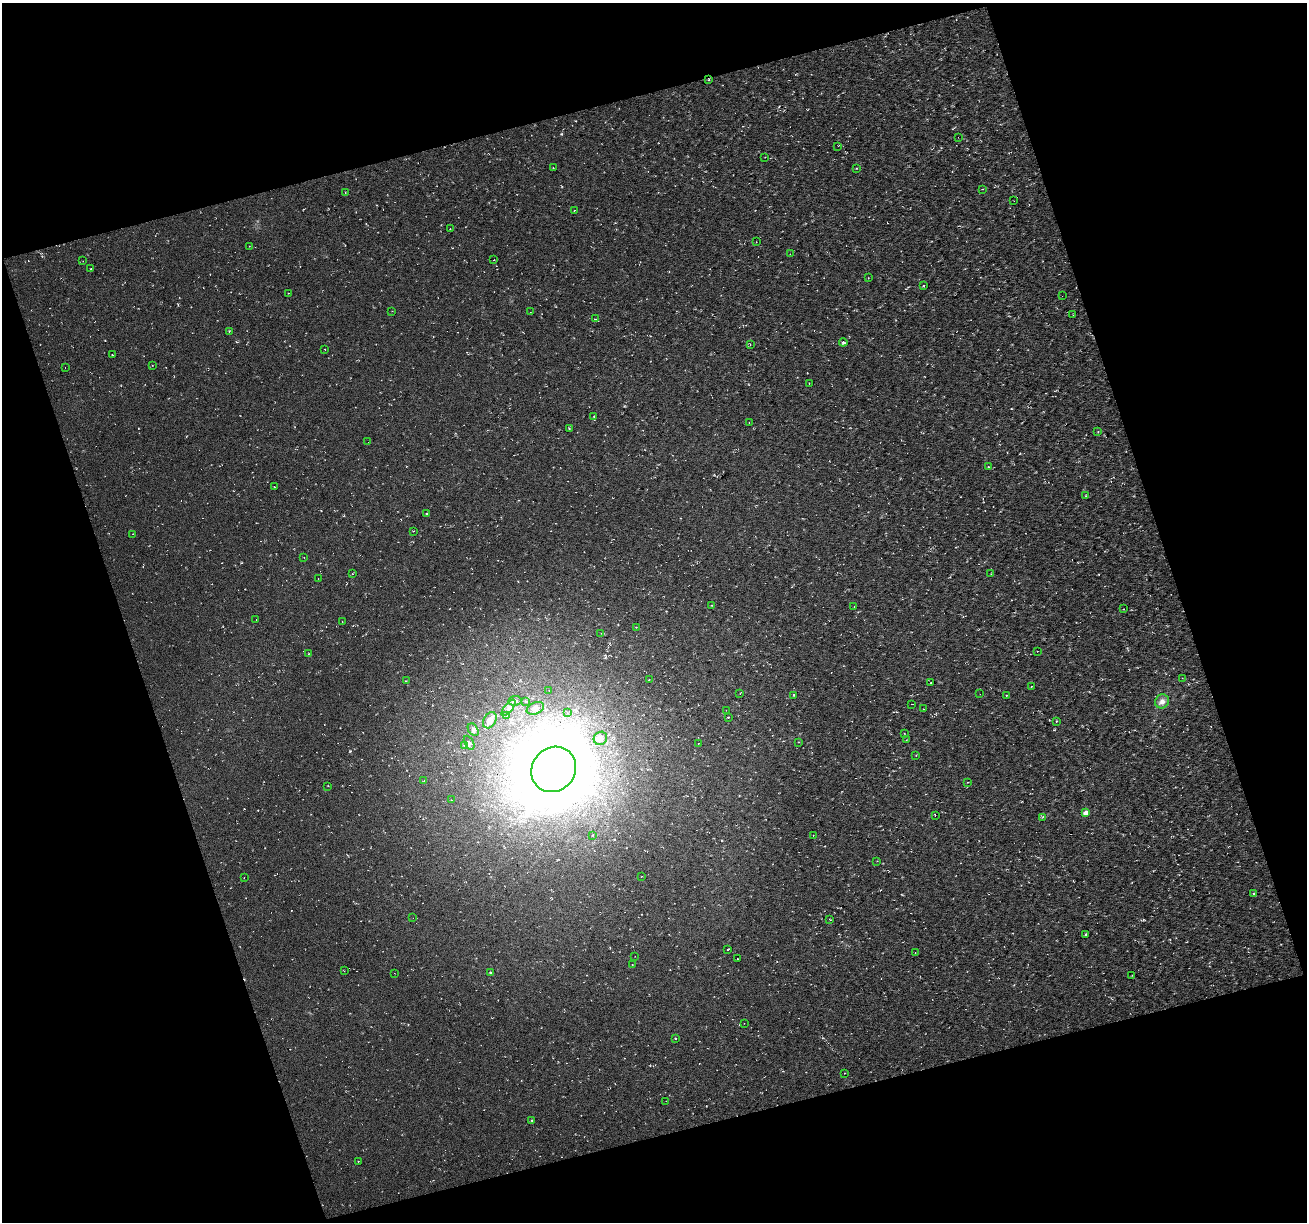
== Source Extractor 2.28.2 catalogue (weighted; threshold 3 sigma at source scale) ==
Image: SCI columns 1-2609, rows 50-2489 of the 2609 x 2523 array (HDU 1 of 3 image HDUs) = the unmasked area's bounding box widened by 8 px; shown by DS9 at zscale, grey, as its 2 x 2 block average (DS9 zoom 1 of the averaged frame): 1 PNG px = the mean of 2 x 2 image px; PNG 1309 x 1224 px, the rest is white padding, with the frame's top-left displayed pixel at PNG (2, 3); every listed detection drawn as its Kron ellipse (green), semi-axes under 4 PNG px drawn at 4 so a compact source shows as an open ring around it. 36% of this frame is shown black and not used: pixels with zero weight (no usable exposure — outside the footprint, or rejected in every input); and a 3 px margin inside the footprint's outer edge (the drizzle kernel's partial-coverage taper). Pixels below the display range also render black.
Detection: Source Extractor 2.28.2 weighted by HDU 2 'WHT'. Background 0.00373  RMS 0.0089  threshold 0.04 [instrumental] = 3 sigma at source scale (4.5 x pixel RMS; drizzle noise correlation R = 1.50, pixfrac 1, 0.0396/0.0396 arcsec/px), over >= 5 px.
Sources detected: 150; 1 too faint to see at this stretch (2 x 2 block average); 1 inside a brighter object's white glare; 25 cosmic-ray / hot-pixel residue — neither listed nor drawn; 2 inside a brighter listed object's ellipse — not listed separately; the other 121 listed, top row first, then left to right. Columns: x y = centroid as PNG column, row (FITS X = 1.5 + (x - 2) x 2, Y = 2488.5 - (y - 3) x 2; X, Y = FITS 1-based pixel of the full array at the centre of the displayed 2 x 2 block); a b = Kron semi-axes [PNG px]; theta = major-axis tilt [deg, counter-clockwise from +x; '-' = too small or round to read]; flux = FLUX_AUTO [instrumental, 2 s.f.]
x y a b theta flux
709 80 3 2 - 1.3
958 137 2 2 - 0.63
838 146 2 2 - 3.5
765 157 2 2 - 0.7
553 168 2 2 - 0.92
856 168 2 2 - 1.1
982 189 2 2 - 0.96
345 193 3 2 - 1.3
1014 201 2 2 - 0.68
574 210 2 2 - 0.96
450 229 2 2 - 0.87
756 242 2 2 - 0.64
249 246 2 2 - 0.77
790 254 2 2 - 0.62
494 260 2 2 - 0.61
83 261 2 2 - 0.72
90 269 2 2 - 1.1
868 278 2 2 - 0.82
924 286 2 2 - 1.5
288 293 2 2 - 0.56
1062 296 2 2 - 0.58
392 311 2 2 - 0.73
530 312 2 2 - 0.66
1073 315 2 2 - 0.63
595 319 3 2 - 1.1
229 331 2 2 - 0.96
843 342 4 3 - 2.8
750 345 3 2 - 0.94
325 349 2 2 - 0.89
112 355 2 2 - 2.2
152 365 2 2 - 0.79
65 367 2 2 - 0.96
809 383 2 2 - 0.97
594 416 2 2 - 0.93
749 422 2 2 - 0.63
569 428 3 2 - 1.5
1098 432 2 2 - 1.1
368 442 2 2 - 1.2
988 467 2 2 - 1.4
274 487 2 2 - 0.72
1086 496 3 2 - 1.1
426 513 2 2 - 1.3
413 531 3 2 - 0.96
133 534 2 2 - 0.52
304 557 2 2 - 0.62
352 574 3 2 - 0.73
991 574 2 2 - 0.52
318 579 2 2 - 0.53
711 605 2 2 - 0.95
854 607 2 2 - 4.3
1123 609 2 2 - 1.3
256 619 2 2 - 0.72
342 621 2 2 - 0.63
636 627 2 2 - 1
601 633 2 2 - 0.6
1037 651 2 2 - 0.65
308 654 2 2 - 0.73
1182 678 2 2 - 0.85
649 679 3 2 - 0.84
406 681 2 2 - 1.4
930 683 2 2 - 1.2
1031 686 2 2 - 1.5
549 690 2 2 - 0.52
740 694 2 2 - 1.1
980 694 2 2 - 0.68
794 695 3 2 - 1.3
1006 695 3 2 - 1
515 701 6 5 - 5.5
526 701 4 2 - 1.6
1162 701 7 6 - 12
912 704 2 2 - 0.66
508 708 10 3 52 8.3
535 708 9 6 25 9.1
924 709 2 2 - 0.75
726 710 2 2 - 0.74
567 713 2 2 - 0.91
506 715 3 2 - 1
728 717 3 2 - 1.2
490 720 9 6 59 17
1056 721 4 2 - 1.3
473 730 7 4 -56 5.7
904 733 2 2 - 0.67
600 738 7 6 - 8.9
907 740 4 2 - 1.1
799 742 3 2 - 0.91
469 743 8 3 -61 5.2
698 743 2 2 - 0.72
464 745 4 2 - 1.9
916 755 2 2 - 0.79
554 769 24 21 49 8400
424 781 3 2 - 0.89
967 782 2 2 - 1
328 786 3 2 - 0.92
451 800 3 2 - 0.99
1086 813 3 2 - 27
935 815 2 2 - 1.3
1043 817 3 2 - 1.1
593 835 3 2 - 0.99
813 835 2 2 - 0.68
877 861 2 2 - 0.65
641 876 2 2 - 0.81
244 878 2 2 - 0.84
1254 893 3 2 - 2.8
413 918 2 2 - 1.4
830 919 3 2 - 1.3
1086 935 4 2 - 2.8
727 950 2 2 - 0.85
915 953 2 2 - 0.63
635 956 2 2 - 0.52
737 959 2 2 - 0.75
632 965 3 2 - 1
344 971 2 2 - 0.71
490 972 3 3 - 1.9
394 973 2 2 - 0.74
1132 975 2 2 - 0.79
744 1023 2 2 - 0.64
675 1038 2 2 - 1.9
844 1073 2 2 - 0.8
666 1101 2 2 - 0.56
532 1120 2 2 - 1.5
358 1161 2 2 - 0.75
Diffuse or blended objects may show on this block-average render without a row.